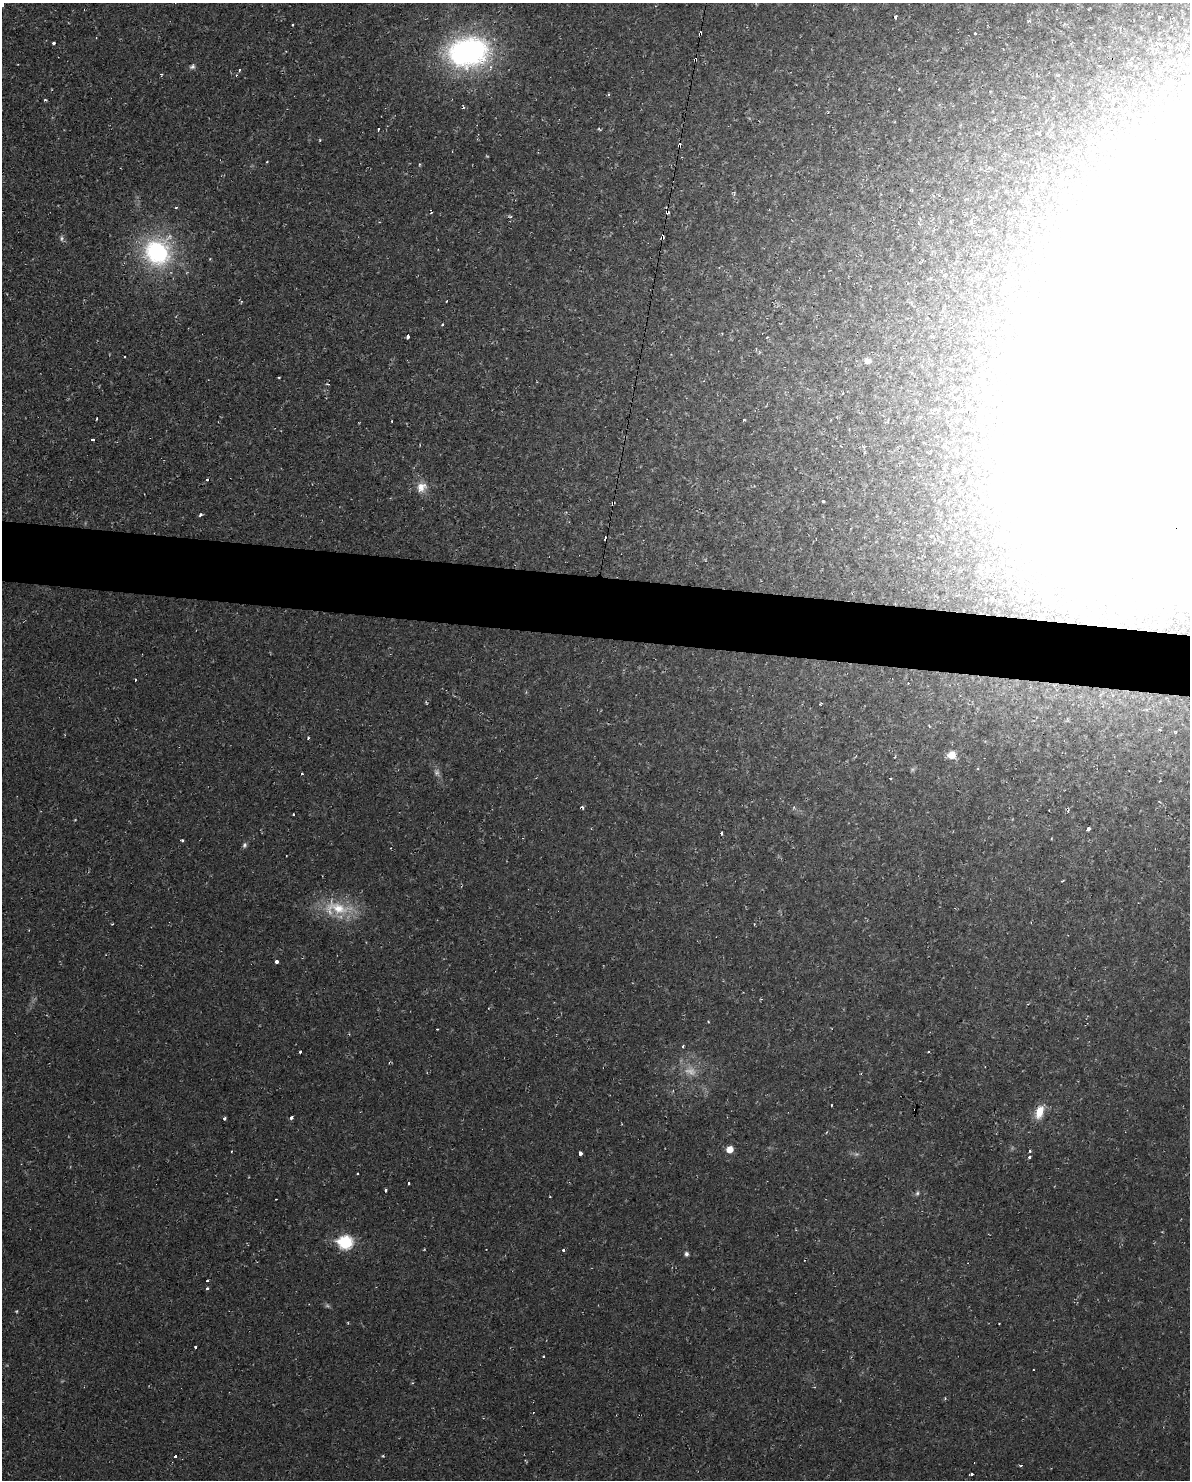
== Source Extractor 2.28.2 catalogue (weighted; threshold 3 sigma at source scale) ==
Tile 6 of 4 x 3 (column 2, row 2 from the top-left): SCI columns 1189-2376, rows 1591-3068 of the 4751 x 4773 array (HDU 1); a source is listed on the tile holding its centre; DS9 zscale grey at full resolution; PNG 1192 x 1482 px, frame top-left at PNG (2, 3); no overlay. Shown black and unused: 4% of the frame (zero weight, under 2 of 3 exposures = <1% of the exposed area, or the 3 px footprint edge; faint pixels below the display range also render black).
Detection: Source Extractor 2.28.2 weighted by HDU 2 'WHT'; one run over the whole footprint, this tile lists its part. Background 0.02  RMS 0.0061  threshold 0.0274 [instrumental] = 3 sigma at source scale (4.5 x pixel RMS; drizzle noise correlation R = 1.50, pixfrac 1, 0.05/0.05 arcsec/px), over >= 5 px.
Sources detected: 106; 3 too faint to see at this stretch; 6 inside a brighter object's white glare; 18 cosmic-ray / hot-pixel residue — not listed; the other 79 listed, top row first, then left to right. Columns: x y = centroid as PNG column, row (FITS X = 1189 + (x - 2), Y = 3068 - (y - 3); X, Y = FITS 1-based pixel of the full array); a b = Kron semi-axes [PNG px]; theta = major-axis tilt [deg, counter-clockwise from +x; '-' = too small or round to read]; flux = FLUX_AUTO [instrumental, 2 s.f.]
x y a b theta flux
2 4 4 3 - 4.9
895 17 4 3 - 2.8
1159 17 4 2 - 0.5
293 25 3 3 - 1.4
975 33 3 3 - 0.72
53 43 3 3 - 15
468 52 46 32 10 150
695 59 4 3 - 1.5
192 67 8 6 31 1.7
239 70 3 3 - 0.96
161 74 4 3 - 0.77
236 75 3 3 - 0.82
45 100 4 3 - 0.67
463 107 5 3 - 0.79
378 129 3 2 - 1.2
679 145 4 3 - 3.6
419 164 5 3 - 0.66
176 207 4 3 - 0.54
431 212 4 2 - 0.71
667 212 5 4 - 1.5
663 236 5 3 - 1.8
61 238 8 6 89 1.6
157 252 28 27 - 83
1004 288 6 6 - 2.2
1060 314 40 18 -39 40
442 325 3 3 - 1.4
408 336 4 3 - 4.9
933 336 5 3 - 0.76
867 361 8 7 - 3.3
279 377 3 2 - 0.48
843 393 3 3 - 0.64
96 419 3 2 - 0.51
743 420 3 2 - 1
392 421 3 2 - 0.47
93 440 4 3 - 3.8
421 487 14 12 48 6.9
823 501 3 3 - 2.1
613 503 3 3 - 2.2
201 515 3 3 - 3.7
1160 730 4 3 - 0.55
1175 732 5 3 - 0.54
308 738 3 2 - 2.1
952 755 8 7 - 7.3
437 772 10 8 -77 2.7
302 774 3 3 - 1.2
293 814 3 2 - 0.6
1088 829 3 3 - 11
722 833 3 3 - 3.2
182 840 3 3 - 1.3
244 845 7 6 - 1.5
286 856 2 2 - 0.58
338 908 46 18 -4 28
276 962 3 3 - 8.8
300 1051 3 3 - 2.3
831 1105 3 2 - 0.71
915 1110 3 2 - 1.3
1039 1112 17 9 74 9.7
224 1118 3 3 - 2.2
291 1118 4 3 - 5.7
730 1149 6 6 - 6.4
1030 1151 3 3 - 1.1
580 1153 3 3 - 20
1029 1157 3 3 - 2.8
357 1173 3 3 - 1
409 1183 3 3 - 1.8
385 1190 4 3 - 3
917 1193 6 5 - 1.2
345 1242 8 7 - 72
563 1250 3 3 - 2.5
686 1254 5 4 - 2
207 1281 3 3 - 1
206 1289 3 3 - 4.3
17 1311 5 3 - 0.54
348 1323 3 3 - 0.59
195 1347 3 3 - 1.1
544 1356 3 3 - 2.4
945 1398 5 3 - 0.59
175 1456 4 3 - 2.6
972 1474 3 3 - 4.1
Overlapping masked pixels (flux is a lower limit): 6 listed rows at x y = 695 59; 679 145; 667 212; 663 236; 613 503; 915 1110
Isophote crosses this tile's border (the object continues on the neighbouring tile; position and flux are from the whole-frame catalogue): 1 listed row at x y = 2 4